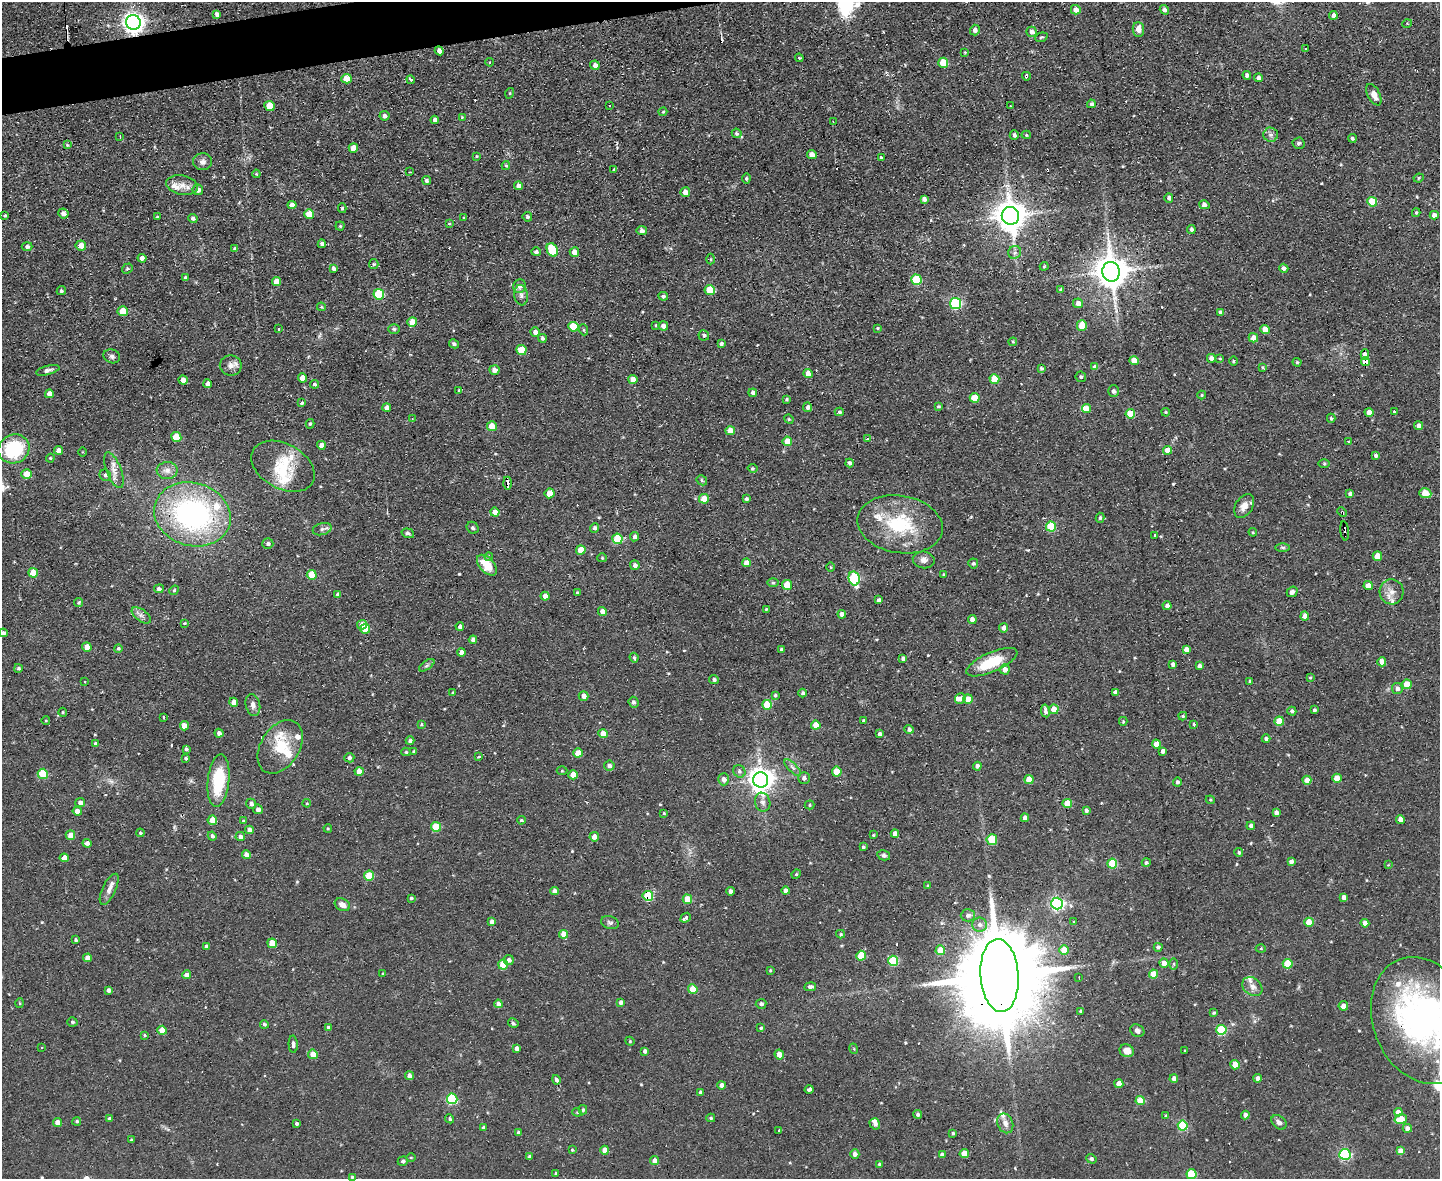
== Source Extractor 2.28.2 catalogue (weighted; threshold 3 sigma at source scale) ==
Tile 8 of 3 x 4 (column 2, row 3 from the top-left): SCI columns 1677-3114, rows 1178-2354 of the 4681 x 4708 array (HDU 1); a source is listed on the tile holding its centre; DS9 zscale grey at full resolution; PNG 1442 x 1181 px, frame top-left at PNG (2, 2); each listed source drawn as its Kron ellipse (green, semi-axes under 4 px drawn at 4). Shown black and unused: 2% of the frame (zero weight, under 2 of 3 exposures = <1% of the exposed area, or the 3 px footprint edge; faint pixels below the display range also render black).
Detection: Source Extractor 2.28.2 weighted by HDU 2 'WHT'; one run over the whole footprint, this tile lists its part. Background 0.0736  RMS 0.0069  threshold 0.0308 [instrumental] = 3 sigma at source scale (4.5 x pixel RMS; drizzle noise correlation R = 1.50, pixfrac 1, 0.05/0.05 arcsec/px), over >= 5 px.
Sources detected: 557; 1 inside a brighter object's white glare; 12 cosmic-ray / hot-pixel residue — neither listed nor drawn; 17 inside a brighter listed object's ellipse — not listed separately; of the other 527, all 500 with FLUX_AUTO >= 0.598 (the completeness limit of this list) listed and drawn (27 fainter detections not listed), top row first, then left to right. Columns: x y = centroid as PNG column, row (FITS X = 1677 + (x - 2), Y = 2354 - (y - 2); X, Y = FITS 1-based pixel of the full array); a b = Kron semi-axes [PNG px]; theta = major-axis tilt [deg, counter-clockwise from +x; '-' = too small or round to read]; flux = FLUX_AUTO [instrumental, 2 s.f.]
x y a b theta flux
1076 10 5 4 - 5.3
1164 10 5 4 - 2.2
217 14 4 4 - 2.3
1333 15 4 4 - 2.8
133 23 7 7 - 440
1407 24 5 3 - 0.61
1138 29 7 5 -84 4
975 30 5 5 - 2.9
1032 32 5 5 - 3.4
1041 37 6 4 19 0.99
1306 49 4 2 - 0.72
439 51 4 4 - 3.3
965 52 3 3 - 0.62
799 58 4 3 - 0.71
489 62 4 3 - 0.6
943 63 5 5 - 20
595 65 5 4 - 2.9
1247 75 4 4 - 1.8
1026 76 4 3 - 1.9
1258 78 4 4 - 3.1
346 79 5 4 - 9.2
411 80 4 3 - 1.7
510 93 5 3 - 0.65
1374 95 12 6 -63 4.9
1091 104 4 4 - 1.9
269 106 5 5 - 11
609 106 3 2 - 0.8
1010 106 3 3 - 0.94
663 112 4 3 - 0.79
385 116 5 4 - 2.5
462 117 4 4 - 0.61
435 120 4 4 - 2.4
833 122 3 2 - 1.5
737 133 5 4 - 1.5
1014 135 4 4 - 2
1026 135 4 4 - 0.85
1271 135 7 7 - 2.3
120 137 3 2 - 0.72
1352 138 4 4 - 1.4
1298 143 6 5 - 1.4
67 145 4 3 - 0.7
353 148 4 4 - 5.7
812 155 5 4 - 5.8
477 156 4 4 - 0.62
881 158 4 3 - 1.7
203 162 9 8 - 3.1
506 166 4 4 - 0.92
614 170 3 3 - 3.5
410 172 3 2 - 0.88
256 174 4 3 - 0.67
1419 178 5 4 - 0.88
746 179 5 4 - 1.1
426 181 4 4 - 1.6
182 185 16 9 -11 6.3
518 186 4 4 - 3.2
198 190 5 5 - 2.9
685 192 5 5 - 5.2
1169 198 4 4 - 2.1
924 199 4 4 - 2.6
1372 202 5 4 - 22
292 205 4 4 - 3.3
1204 205 5 4 - 1.6
342 208 5 4 - 0.97
63 213 5 5 - 2.8
1416 213 4 3 - 1.1
309 214 5 5 - 11
5 215 4 3 - 0.94
1434 215 4 4 - 4.2
1010 216 9 8 - 1200
157 217 3 2 - 0.66
527 217 5 4 - 1.2
193 218 5 4 - 1.9
463 218 3 2 - 0.66
449 224 4 3 - 0.7
340 226 4 4 - 0.81
1191 229 4 4 - 1.3
642 231 5 4 - 2.6
322 244 4 3 - 2.1
81 246 5 5 - 6.6
27 247 5 4 - 2
235 249 4 4 - 1.9
552 250 7 5 -64 36
536 252 4 4 - 1.7
574 252 5 4 - 5.1
1015 252 6 6 - 2.2
142 258 4 4 - 3.2
711 259 5 3 - 0.68
374 264 5 4 - 0.81
1044 266 4 3 - 0.69
333 268 4 3 - 1.9
1284 268 5 4 - 2.5
127 269 6 4 35 1
1111 272 10 8 -79 1400
185 278 3 3 - 1.2
916 280 5 5 - 29
276 282 5 4 - 6.6
520 286 7 6 - 3.2
710 290 5 5 - 16
1061 290 4 3 - 1.7
61 291 5 4 - 1.1
379 294 5 5 - 32
521 295 10 6 -83 2.4
663 296 5 4 - 1.4
956 303 5 5 - 73
1078 303 5 4 - 4.1
321 307 4 3 - 0.84
123 311 5 5 - 11
1220 312 3 3 - 1.6
412 322 5 4 - 8.6
656 325 4 4 - 1
663 326 5 4 - 3.3
1082 326 5 5 - 11
573 327 5 5 - 19
878 328 4 3 - 0.68
278 329 3 2 - 0.78
394 329 6 5 - 1.1
1265 329 5 4 - 7.7
584 330 5 3 - 0.76
535 332 5 4 - 3.7
704 335 5 5 - 1.5
542 338 4 4 - 1.5
1253 338 5 4 - 5.5
1013 342 4 4 - 0.84
454 344 5 4 - 1.6
721 344 4 3 - 1.4
521 350 5 4 - 15
1365 355 5 3 - 10
112 356 8 6 -18 2
1211 358 4 4 - 2.7
1220 358 4 3 - 0.71
1134 361 4 4 - 9.1
1233 361 5 3 - 0.69
1297 362 4 3 - 0.96
1365 362 4 4 - 7.9
231 365 11 10 - 4.2
1095 367 4 4 - 3
1263 367 3 2 - 0.74
1041 368 4 3 - 1.3
48 370 12 4 15 2.2
494 370 5 4 - 4.5
808 374 4 4 - 5.8
1081 377 5 5 - 1.3
302 378 4 4 - 6.8
633 379 4 4 - 8
994 379 5 5 - 18
183 380 5 4 - 3.8
208 384 4 4 - 3.3
314 384 4 3 - 1.3
459 390 4 3 - 0.79
1113 391 6 5 - 2.2
753 393 4 4 - 2.9
49 394 4 4 - 4.4
1202 395 4 4 - 0.79
975 398 5 4 - 15
787 399 4 3 - 0.8
302 403 3 3 - 2.2
387 407 4 4 - 3.7
808 407 5 4 - 2.3
938 407 3 3 - 1.1
1087 409 4 4 - 6.7
839 412 4 3 - 1.2
1166 412 4 3 - 0.69
1369 412 4 4 - 5.8
1394 412 3 3 - 13
1130 414 5 5 - 24
1331 418 4 4 - 1
412 419 3 3 - 0.63
789 419 5 4 - 0.83
310 424 5 4 - 0.94
492 426 5 5 - 9.5
1419 426 4 4 - 3.6
730 431 4 4 - 6.8
176 437 5 5 - 18
867 439 4 3 - 1.3
787 441 4 4 - 8.9
1348 441 3 2 - 0.63
321 445 4 4 - 4.6
14 449 16 14 27 47
58 450 4 4 - 3.5
1167 450 4 4 - 6.8
83 452 5 3 - 0.71
1376 455 4 4 - 1.7
50 458 4 4 - 0.75
849 463 4 3 - 1.9
1324 464 6 4 0 0.85
283 466 34 22 -29 25
753 468 5 4 - 1.1
114 470 19 7 -69 5.9
167 470 10 8 3 4
27 474 5 5 - 8.7
105 475 6 5 - 1.6
702 480 5 4 - 1.1
507 483 6 3 -89 15
550 493 5 5 - 9.1
1425 493 6 4 -18 12
1350 494 4 4 - 2.2
704 499 5 4 - 12
746 499 4 3 - 1.5
1244 506 13 8 60 5.9
495 512 4 4 - 6.6
1342 512 5 3 - 0.95
192 514 39 31 -16 160
1100 518 5 4 - 1.2
900 524 43 28 -9 48
1051 526 5 5 - 29
473 528 6 5 - 1.3
595 528 5 4 - 1.7
322 529 9 6 15 2
1345 531 9 3 -84 5.9
1253 532 4 3 - 0.76
408 533 6 4 -18 1.5
1155 535 3 3 - 2.3
634 537 5 4 - 2.1
617 539 5 5 - 23
268 544 5 5 - 1.9
1283 547 7 3 0 1.1
581 550 5 4 - 12
1377 556 5 4 - 11
489 557 4 4 - 1.3
602 558 4 4 - 0.73
924 560 11 8 -6 3.5
746 563 4 4 - 5.7
973 563 5 5 - 1.4
487 565 12 7 -48 13
635 565 5 4 - 2.4
831 567 5 3 - 0.62
33 573 5 4 - 13
944 574 3 3 - 0.77
312 575 5 5 - 14
854 578 7 5 -76 56
773 583 6 4 0 0.98
787 585 5 5 - 14
1368 586 4 4 - 6.7
159 589 5 4 - 1.7
174 590 5 4 - 1
1292 592 6 5 - 2.2
1392 592 12 12 - 5.9
577 593 3 3 - 1.3
338 594 3 3 - 1.4
545 596 4 4 - 4.5
879 600 4 4 - 1.6
79 603 5 4 - 1.1
1167 606 4 4 - 2.7
766 609 4 4 - 0.62
602 611 4 4 - 4
842 614 4 4 - 3.6
141 615 11 5 -36 2.5
1305 616 4 4 - 4.2
972 620 4 4 - 3.3
184 623 4 3 - 0.65
362 625 5 5 - 4.3
460 626 4 4 - 2.8
1004 628 4 4 - 4.1
365 629 5 5 - 15
3 633 4 4 - 2
473 640 4 4 - 2.8
87 647 5 4 - 6.4
118 648 4 4 - 1.2
781 649 3 3 - 1.2
1186 649 4 4 - 4
461 652 4 4 - 2.9
634 658 5 3 - 1.1
903 658 4 3 - 2
992 662 27 9 24 23
1382 662 4 4 - 5.8
1173 664 4 4 - 2.1
427 665 9 4 35 1.3
1199 666 4 4 - 2.1
18 668 4 4 - 1.1
1005 669 5 5 - 4.7
1310 678 4 3 - 0.72
714 679 5 4 - 1.3
85 682 2 2 - 0.61
1250 682 4 3 - 1.7
1407 684 5 4 - 14
1397 688 5 5 - 3
1115 692 4 4 - 2.2
453 693 4 3 - 0.84
803 693 4 4 - 1.5
775 695 4 3 - 1
583 696 5 4 - 3.3
960 698 6 5 - 3.2
968 699 5 4 - 10
234 702 4 4 - 5
633 702 5 5 - 2
253 705 11 7 -77 3.1
767 705 5 5 - 18
1054 709 4 4 - 8.9
1314 710 3 3 - 1.2
1045 711 6 3 -80 2.1
1292 711 4 4 - 1.7
63 712 4 4 - 0.75
1183 716 4 3 - 0.85
164 717 3 2 - 0.9
864 720 3 3 - 0.8
46 721 4 3 - 0.6
1123 721 4 3 - 0.87
1279 721 4 4 - 13
421 724 4 3 - 0.72
1194 724 3 3 - 3.7
816 725 4 4 - 9
184 726 4 4 - 6.6
909 729 4 4 - 1.9
219 733 4 4 - 2.3
603 734 4 4 - 8.7
879 734 3 3 - 1.8
1266 739 4 3 - 1.7
410 741 4 3 - 1.8
96 744 4 4 - 2.2
1156 744 4 4 - 8.6
280 747 29 19 58 22
186 749 4 3 - 1.2
1163 751 4 4 - 3.1
406 752 4 4 - 1
414 752 4 4 - 1.2
578 753 4 4 - 8.6
479 757 3 3 - 1.6
186 758 4 3 - 1
349 758 5 4 - 1.6
609 766 5 5 - 2.6
977 766 4 4 - 2
793 768 11 4 -45 2.1
359 771 4 4 - 6.8
562 771 5 3 - 0.66
739 771 6 5 - 1.9
837 772 5 5 - 14
43 774 5 5 - 26
573 775 4 4 - 8.1
804 778 6 6 - 2.4
1337 778 4 4 - 11
724 779 6 5 - 3.5
1029 779 4 4 - 14
218 780 26 10 84 35
761 780 7 7 - 670
1307 780 4 4 - 5
1177 782 4 4 - 1.6
1210 800 4 4 - 0.79
80 802 5 4 - 2.5
763 802 9 7 -71 3.1
307 803 4 4 - 0.77
1067 803 5 4 - 15
251 804 5 5 - 1.9
810 805 5 4 - 0.86
258 809 5 4 - 3.1
1086 810 4 3 - 1.6
77 811 4 4 - 5.8
1276 812 4 4 - 3
664 813 4 4 - 0.71
1025 818 4 4 - 4.4
212 820 5 4 - 11
521 820 4 3 - 0.91
1400 820 4 4 - 4.1
243 821 4 3 - 0.86
1251 826 4 4 - 2.3
436 827 5 5 - 23
328 828 4 3 - 0.8
249 830 4 4 - 3.6
140 833 4 4 - 0.93
895 833 4 4 - 5.1
70 835 5 4 - 6.4
873 835 3 3 - 0.69
212 836 4 4 - 1.8
240 837 5 4 - 3.2
594 837 5 4 - 4.7
992 840 5 5 - 26
87 843 4 4 - 2.6
863 847 3 3 - 1.3
1239 852 4 4 - 1.3
246 855 4 4 - 4.3
884 855 6 5 - 1.6
64 858 4 4 - 5.8
1291 862 4 4 - 2.8
1112 863 5 5 - 24
1146 863 4 4 - 1.4
1388 865 4 3 - 0.62
796 874 5 4 - 0.8
369 875 5 5 - 22
928 886 4 3 - 0.64
109 889 17 6 65 4.6
554 891 4 4 - 2.8
730 891 4 4 - 2.6
785 891 4 4 - 3.2
648 896 5 5 - 25
1344 897 4 4 - 3.4
411 898 4 3 - 0.98
687 899 5 4 - 15
1057 903 6 6 - 140
342 905 8 6 -26 4.6
968 915 7 6 - 2.6
686 918 5 3 - 4.5
492 921 4 4 - 2.9
1074 922 3 3 - 1.1
1309 922 4 4 - 11
610 923 9 6 -17 1.9
1365 923 4 4 - 4
980 925 7 7 - 3
564 934 4 4 - 9.7
841 934 4 4 - 0.81
76 940 3 3 - 1.1
272 943 5 4 - 12
207 946 4 4 - 2.2
1158 947 4 4 - 1.7
1261 949 5 3 - 0.67
940 950 5 4 - 13
1064 950 5 5 - 13
861 956 5 5 - 18
87 958 4 4 - 5.6
509 960 5 5 - 2.5
893 961 5 5 - 39
1164 963 5 4 - 6.4
1174 964 6 4 89 0.91
1288 964 5 5 - 21
503 965 5 5 - 16
770 970 3 2 - 0.64
383 973 4 3 - 0.75
1153 974 4 4 - 13
186 975 4 4 - 3.2
1000 975 37 19 -86 16000
1079 977 2 2 - 0.68
810 987 6 4 9 2
1252 987 11 8 -39 4.1
693 989 4 4 - 15
108 990 4 4 - 2.2
621 1002 4 4 - 2.5
20 1003 5 3 - 0.67
498 1004 4 4 - 3.6
761 1004 5 5 - 1.7
1343 1006 5 4 - 4.9
1081 1011 3 3 - 1.1
1214 1013 4 3 - 1.1
1423 1020 65 49 -69 210
72 1022 5 4 - 1.2
513 1023 5 4 - 1.1
264 1024 4 4 - 1.3
328 1028 4 3 - 1.5
761 1028 4 3 - 1.3
162 1030 4 4 - 8.1
1221 1030 5 5 - 43
1137 1031 7 6 - 2.4
144 1035 4 3 - 0.68
630 1041 4 4 - 0.77
293 1044 8 4 -88 2.3
42 1047 2 2 - 0.6
516 1048 4 4 - 2.4
854 1049 5 3 - 0.65
645 1051 4 4 - 2
1127 1051 7 6 - 6.2
1184 1051 3 2 - 0.76
313 1054 5 4 - 7.6
779 1054 5 4 - 5.5
1235 1065 4 4 - 12
409 1076 4 4 - 3.1
1174 1078 4 4 - 3.6
1258 1078 4 4 - 3.3
556 1080 5 4 - 2.4
1119 1084 4 4 - 7.5
722 1085 4 4 - 3.5
809 1090 4 3 - 4
700 1093 3 3 - 2.1
452 1099 5 5 - 58
1140 1101 4 4 - 12
583 1110 4 3 - 1.2
577 1112 4 4 - 0.74
1398 1112 4 4 - 4.9
918 1114 4 4 - 1.4
1245 1115 4 4 - 2.7
1166 1116 3 3 - 1
711 1118 4 3 - 0.98
109 1119 3 3 - 1.9
450 1119 5 4 - 1.2
1401 1119 6 4 13 11
77 1121 4 4 - 1.2
1279 1122 8 6 -39 2.4
58 1123 4 4 - 5.9
296 1123 4 3 - 1.1
1005 1123 10 7 -67 4.2
875 1124 6 5 - 2.3
1183 1126 5 5 - 40
483 1128 4 3 - 1.3
1407 1128 4 4 - 3.9
779 1131 3 2 - 1.6
518 1133 4 4 - 1.5
953 1133 3 3 - 1.1
131 1140 4 3 - 0.68
572 1150 4 3 - 0.72
605 1150 4 4 - 6.4
1400 1150 4 4 - 4.5
855 1154 5 4 - 3.2
964 1154 4 4 - 10
1345 1154 5 5 - 81
942 1155 4 3 - 2.1
530 1156 4 4 - 1.2
411 1157 5 3 - 0.68
1091 1159 5 4 - 1.2
403 1161 5 4 - 1.7
655 1161 4 4 - 4.4
879 1164 4 3 - 0.96
556 1173 3 3 - 0.84
1191 1174 5 5 - 30
352 1177 3 3 - 0.82
Overlapping masked pixels (flux is a lower limit): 14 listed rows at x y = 133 23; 439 51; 1026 76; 1010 216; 1111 272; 1365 355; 1365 362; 14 449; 507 483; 1342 512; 1345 531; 648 896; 1000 975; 1423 1020
Isophote crosses this tile's border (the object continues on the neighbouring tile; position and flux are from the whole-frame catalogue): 4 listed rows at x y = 1434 215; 3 633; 1423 1020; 1191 1174